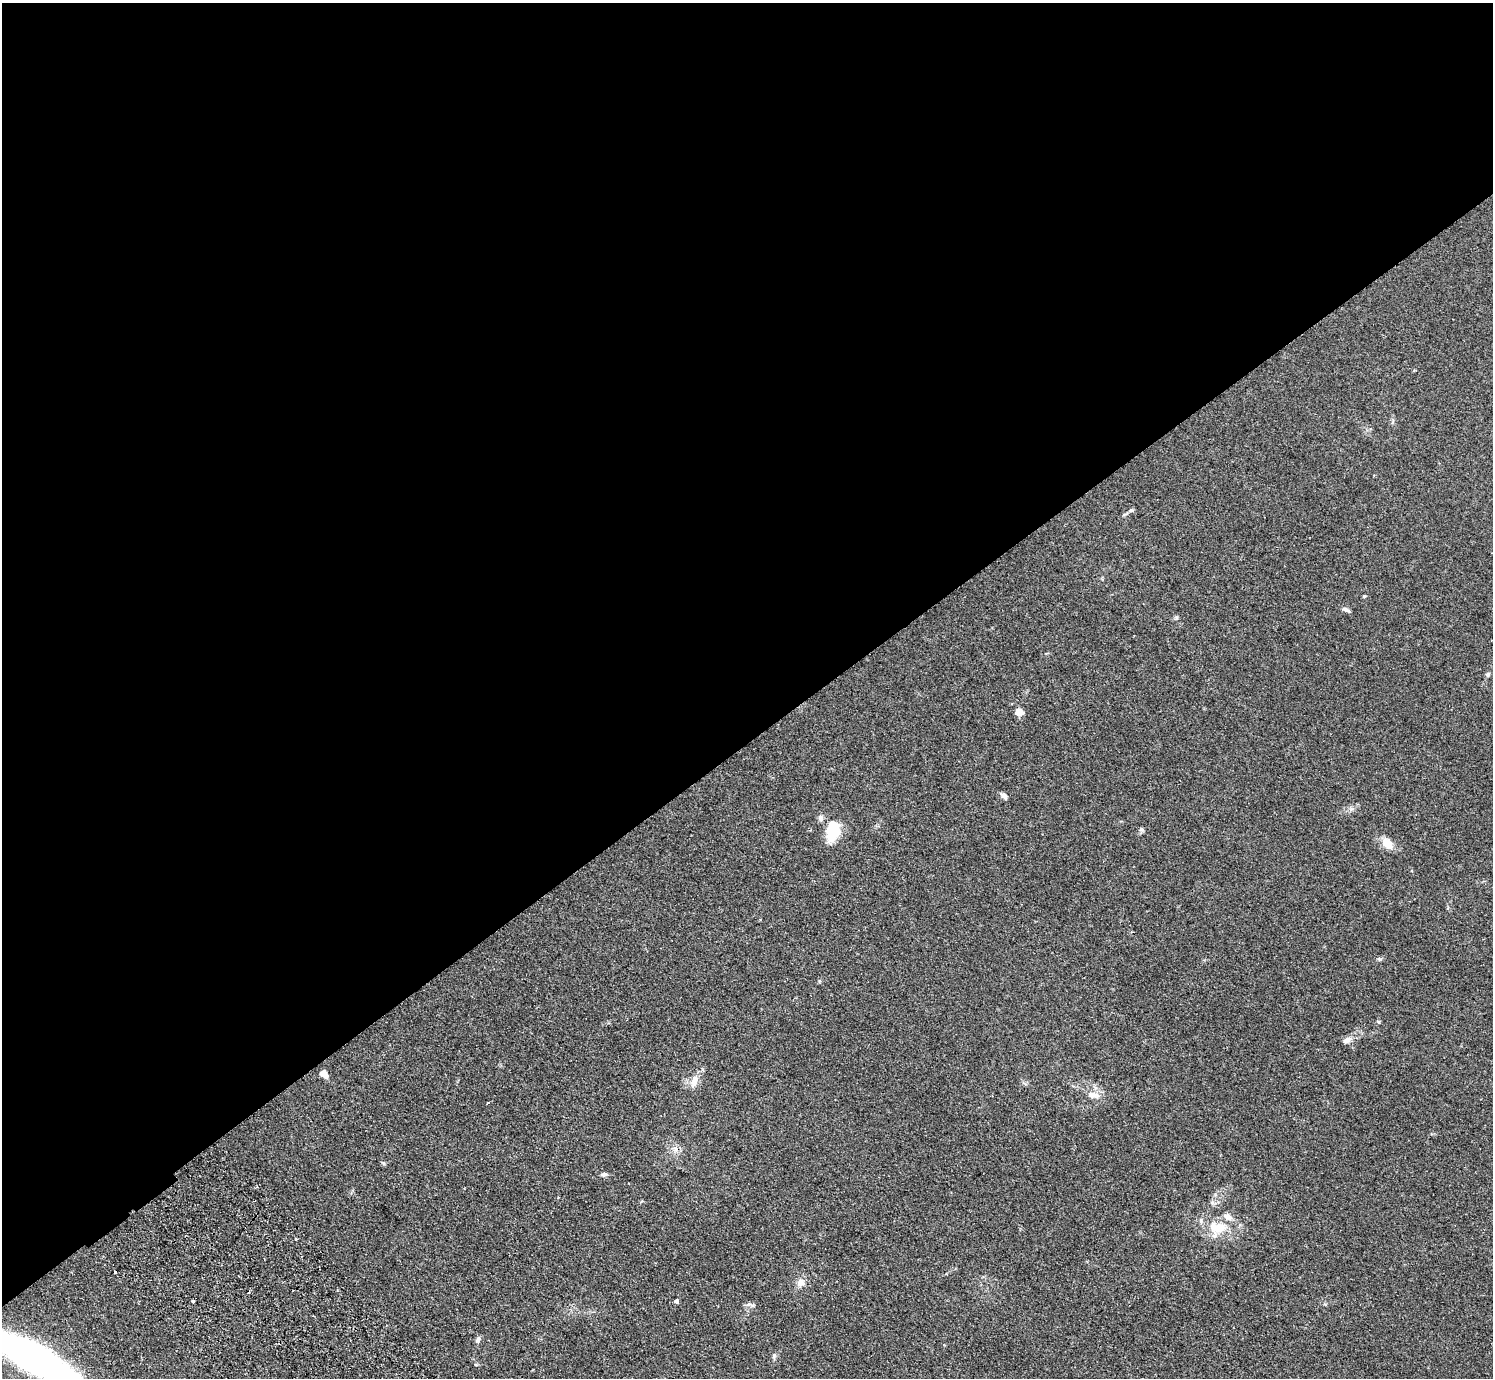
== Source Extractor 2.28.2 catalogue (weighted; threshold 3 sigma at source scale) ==
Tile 2 of 4 x 4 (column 2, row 1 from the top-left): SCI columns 1538-3028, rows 4326-5701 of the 6057 x 6041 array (HDU 1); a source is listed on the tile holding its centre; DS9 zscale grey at full resolution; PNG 1495 x 1380 px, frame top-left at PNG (2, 3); no overlay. Shown black and unused: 54% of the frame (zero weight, under 2 of 3 exposures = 3% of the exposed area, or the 3 px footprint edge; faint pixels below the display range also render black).
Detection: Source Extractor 2.28.2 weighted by HDU 2 'WHT'; one run over the whole footprint, this tile lists its part. Background 0.19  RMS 0.011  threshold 0.05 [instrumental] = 3 sigma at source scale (4.5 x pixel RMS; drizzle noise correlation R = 1.50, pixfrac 1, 0.05/0.05 arcsec/px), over >= 5 px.
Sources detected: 35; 2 cosmic-ray / hot-pixel residue — not listed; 4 inside a brighter listed object's ellipse — not listed separately; the other 29 listed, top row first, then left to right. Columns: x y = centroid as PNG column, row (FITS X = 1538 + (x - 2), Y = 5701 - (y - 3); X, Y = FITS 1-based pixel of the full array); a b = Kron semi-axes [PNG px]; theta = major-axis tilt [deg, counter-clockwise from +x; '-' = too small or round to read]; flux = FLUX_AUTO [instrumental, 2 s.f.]
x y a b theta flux
1131 510 6 5 - 1.9
1364 596 4 4 - 1.2
1346 610 11 5 -25 3.3
1176 618 6 5 - 1.7
1488 675 7 5 39 2
1019 711 8 7 - 10
1004 796 8 5 -49 4
1351 809 6 6 - 2.3
1141 829 7 5 47 2
833 830 25 16 79 34
1387 843 17 11 -45 12
1379 1022 5 3 - 1.1
1347 1040 11 8 21 5.2
322 1073 9 7 19 3.8
694 1081 18 8 73 9.8
1093 1095 18 9 -6 9.5
488 1102 4 2 - 0.76
604 1174 8 5 7 2.8
1212 1202 7 4 -72 2.1
1217 1228 27 16 -9 30
115 1272 3 3 - 1.8
801 1283 11 10 - 7
193 1301 3 3 - 15
676 1301 4 4 - 3.5
748 1304 8 6 22 3.3
478 1340 9 6 62 3.1
774 1355 6 5 - 2
34 1358 60 18 -29 670
476 1365 6 3 -19 0.94
Isophote crosses this tile's border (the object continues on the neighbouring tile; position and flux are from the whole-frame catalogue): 1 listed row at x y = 34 1358
Unlisted compact peaks at least as high as the median listed source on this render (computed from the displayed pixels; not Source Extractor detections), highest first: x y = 1380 959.